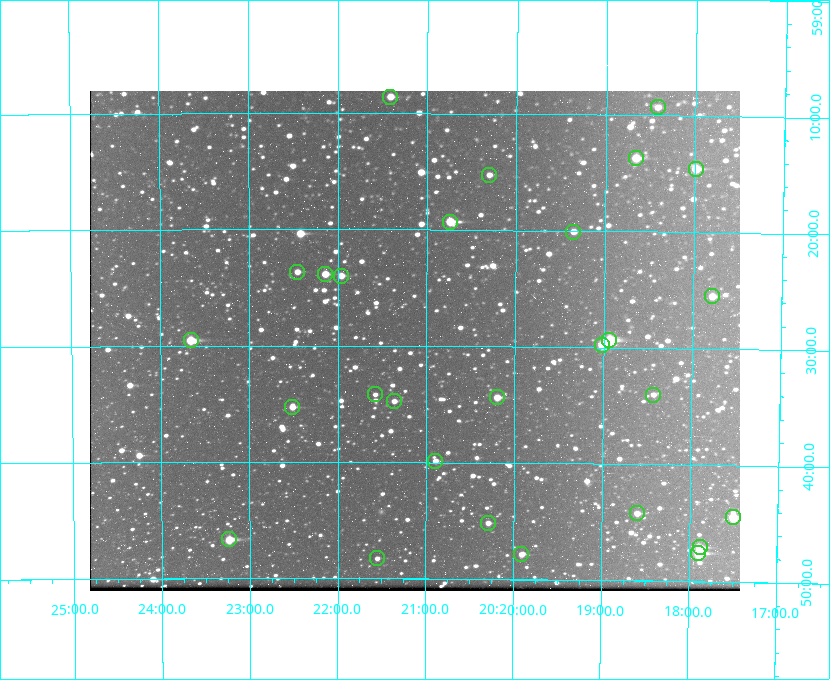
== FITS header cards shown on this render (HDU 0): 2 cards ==
NAXIS1  =                  650 / Width of table row in bytes
NAXIS2  =                  500 / Number of rows in table

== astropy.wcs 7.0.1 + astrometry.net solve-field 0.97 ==
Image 650 x 500 px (HDU 0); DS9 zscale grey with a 90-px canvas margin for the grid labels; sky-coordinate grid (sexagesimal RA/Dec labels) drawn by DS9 from the SOLVED WCS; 28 Tycho-2 reference stars matched to detected sources circled (green)
Header WCS: none
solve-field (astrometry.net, Tycho-2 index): SOLVED blind (the file carries no WCS)
Solved WCS: RA---TAN-SIP/DEC--TAN-SIP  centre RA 20:21:08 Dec +59:30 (305.28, +59.49 deg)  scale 5.15 arcsec/px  FOV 55.8' x 43.0'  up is +180 deg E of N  parity flipped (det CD > 0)
(file carries no celestial WCS; the grid is the blind solution)
Tycho-2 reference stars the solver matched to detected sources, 28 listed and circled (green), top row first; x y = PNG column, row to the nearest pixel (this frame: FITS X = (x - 90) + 1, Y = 500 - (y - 91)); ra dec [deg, ICRS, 3 dp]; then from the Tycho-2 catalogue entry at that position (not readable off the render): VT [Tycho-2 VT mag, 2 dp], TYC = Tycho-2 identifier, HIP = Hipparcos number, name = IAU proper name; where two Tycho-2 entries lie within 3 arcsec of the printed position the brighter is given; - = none
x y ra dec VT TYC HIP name
390 97 305.353 +59.143 10.51 3949-1307-1 - -
658 107 304.606 +59.155 10.95 3949-1673-1 - -
636 158 304.666 +59.228 9.63 3949-1325-1 - -
696 169 304.498 +59.243 9.91 3949-663-1 - -
489 175 305.075 +59.254 11.10 3949-857-1 - -
450 222 305.185 +59.322 8.95 3949-1869-1 - -
573 232 304.838 +59.335 10.93 3949-1877-1 - -
297 272 305.613 +59.394 10.81 3949-1261-1 - -
325 274 305.535 +59.397 10.37 3949-1383-1 - -
341 276 305.490 +59.400 10.79 3949-1179-1 - -
712 296 304.447 +59.425 10.97 3949-965-1 - -
191 340 305.915 +59.492 9.25 3949-1149-1 - -
609 340 304.733 +59.490 8.93 3949-1451-1 - -
602 345 304.755 +59.496 9.37 3949-615-1 - -
375 394 305.394 +59.570 11.70 3949-405-1 - -
653 395 304.607 +59.567 11.00 3949-1861-1 - -
497 397 305.049 +59.573 10.18 3949-1099-1 - -
394 401 305.340 +59.579 10.98 3949-39-1 - -
292 407 305.628 +59.588 10.19 3949-1517-1 - -
435 461 305.223 +59.664 11.52 3949-1631-1 - -
637 513 304.649 +59.737 10.61 3949-735-1 - -
733 517 304.376 +59.741 8.68 3949-423-1 - -
488 523 305.073 +59.753 11.06 3949-89-1 - -
229 539 305.808 +59.778 8.73 3949-715-1 100545 -
700 547 304.470 +59.785 9.54 3949-1615-1 - -
698 553 304.474 +59.793 10.98 3949-1187-1 100048 -
521 554 304.976 +59.797 11.33 3949-1031-1 - -
377 558 305.387 +59.804 11.49 3949-285-1 - -